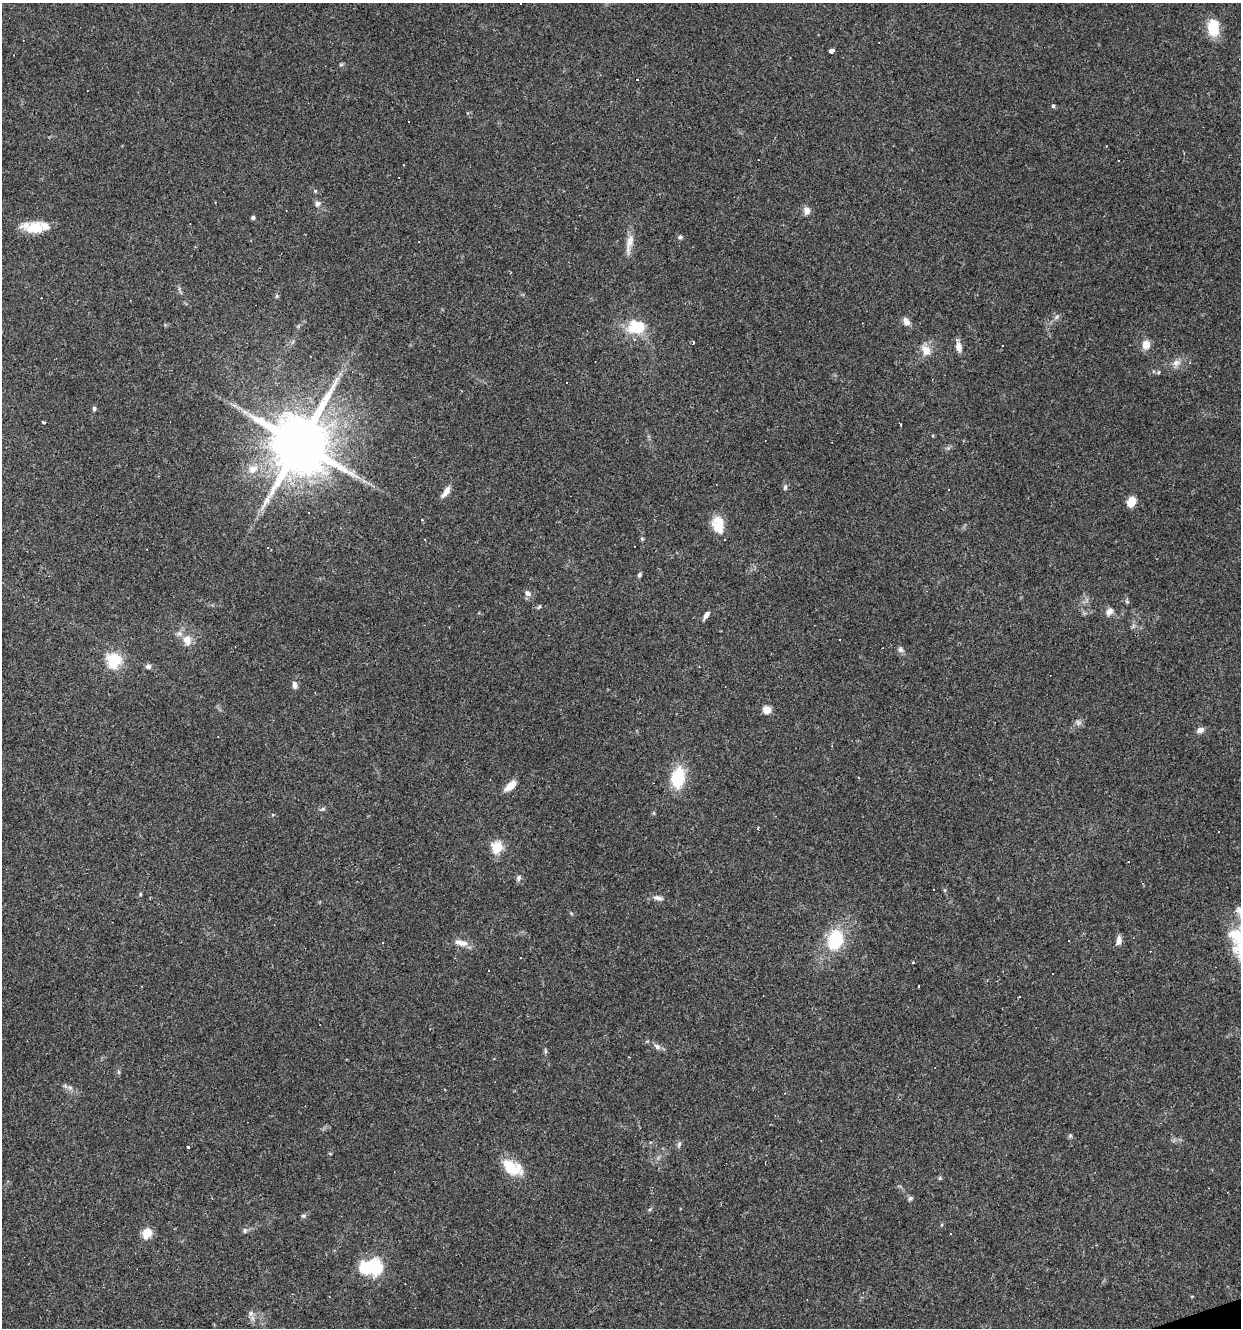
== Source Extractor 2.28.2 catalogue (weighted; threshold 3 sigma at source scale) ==
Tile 6 of 4 x 4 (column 2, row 2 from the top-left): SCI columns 1347-2585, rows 2653-3978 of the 5119 x 5304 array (HDU 1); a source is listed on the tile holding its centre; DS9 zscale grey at full resolution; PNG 1243 x 1330 px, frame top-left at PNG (2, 3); no overlay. Shown black and unused: <1% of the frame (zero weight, under 3 of 4 exposures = <1% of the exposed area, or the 3 px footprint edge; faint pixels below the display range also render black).
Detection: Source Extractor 2.28.2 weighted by HDU 2 'WHT'; one run over the whole footprint, this tile lists its part. Background 0.101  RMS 0.0052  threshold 0.0234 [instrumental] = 3 sigma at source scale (4.5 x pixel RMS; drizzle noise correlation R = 1.50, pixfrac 1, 0.0396/0.0396 arcsec/px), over >= 5 px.
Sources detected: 120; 35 cosmic-ray / hot-pixel residue — not listed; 1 inside a brighter listed object's ellipse — not listed separately; the other 84 listed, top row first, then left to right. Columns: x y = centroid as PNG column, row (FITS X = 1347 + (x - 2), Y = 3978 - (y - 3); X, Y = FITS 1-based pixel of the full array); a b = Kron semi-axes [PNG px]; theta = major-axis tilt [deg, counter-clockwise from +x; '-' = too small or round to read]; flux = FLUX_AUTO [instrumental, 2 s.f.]
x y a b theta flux
520 3 3 3 - 1.4
1213 27 18 12 -89 14
832 51 4 3 - 16
341 64 6 4 1 0.7
1053 106 5 4 - 0.86
1119 161 2 2 - 0.39
315 191 5 4 - 0.67
317 204 7 7 - 1.9
807 211 9 8 - 3
253 218 4 4 - 1.1
34 228 28 13 -5 11
680 237 6 5 - 1.1
629 243 14 9 63 4.1
276 296 6 4 89 0.7
1056 317 6 6 - 1.3
906 321 11 7 -62 3
636 327 23 18 -8 17
693 342 3 3 - 2.1
1146 344 10 8 88 5.4
958 346 12 7 -80 3.6
1002 346 2 2 - 0.48
926 350 15 12 -60 5.5
1176 363 11 9 19 3.2
567 382 3 2 - 0.52
94 409 5 4 - 1.1
245 412 9 5 -30 2
44 422 4 3 - 1.6
900 424 3 2 - 1.3
300 443 17 15 88 4000
253 469 14 11 31 6.2
785 487 8 5 81 1.1
446 492 18 7 54 3.4
1131 502 10 8 63 6.1
422 519 3 3 - 1.9
718 525 19 12 -80 11
635 547 3 3 - 0.66
268 548 3 3 - 1.3
639 575 6 5 - 0.92
527 593 8 7 - 2.1
539 607 7 3 53 0.67
1109 611 12 8 58 2.7
706 615 10 5 56 2.1
187 640 14 10 -72 5.7
900 649 8 7 - 1.7
114 660 6 6 - 77
148 666 7 6 - 1.7
295 685 9 6 -78 2.2
315 692 3 2 - 0.34
767 710 8 7 - 4.8
1200 730 9 6 20 2.5
678 777 20 12 79 22
858 778 3 3 - 0.85
511 785 13 6 42 6.9
323 809 8 5 27 1
758 828 3 2 - 0.66
1219 831 2 2 - 0.45
497 847 6 5 - 44
519 878 7 6 - 1.5
140 894 4 4 - 0.56
658 898 14 6 -13 2.3
1237 935 30 25 37 24
835 940 20 15 71 27
1119 940 12 6 82 2.6
461 943 19 8 -11 4.6
913 963 3 3 - 1.2
919 986 3 3 - 4.2
657 1046 11 6 -31 2.1
545 1051 6 4 -72 0.83
119 1072 6 4 -71 0.7
70 1088 6 6 - 1.3
445 1089 3 2 - 0.42
785 1093 3 2 - 0.46
1070 1136 6 5 - 0.79
679 1144 9 5 64 1.1
189 1147 3 2 - 0.96
512 1167 24 13 -29 16
940 1178 5 4 - 0.68
910 1198 7 4 44 0.92
650 1209 6 4 19 0.68
303 1216 7 5 0 0.95
245 1230 7 5 -71 1.1
147 1233 11 9 56 7.8
370 1267 29 18 3 25
251 1313 8 6 76 1.8
Isophote crosses this tile's border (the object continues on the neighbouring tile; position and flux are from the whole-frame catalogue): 2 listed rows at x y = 520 3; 1237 935